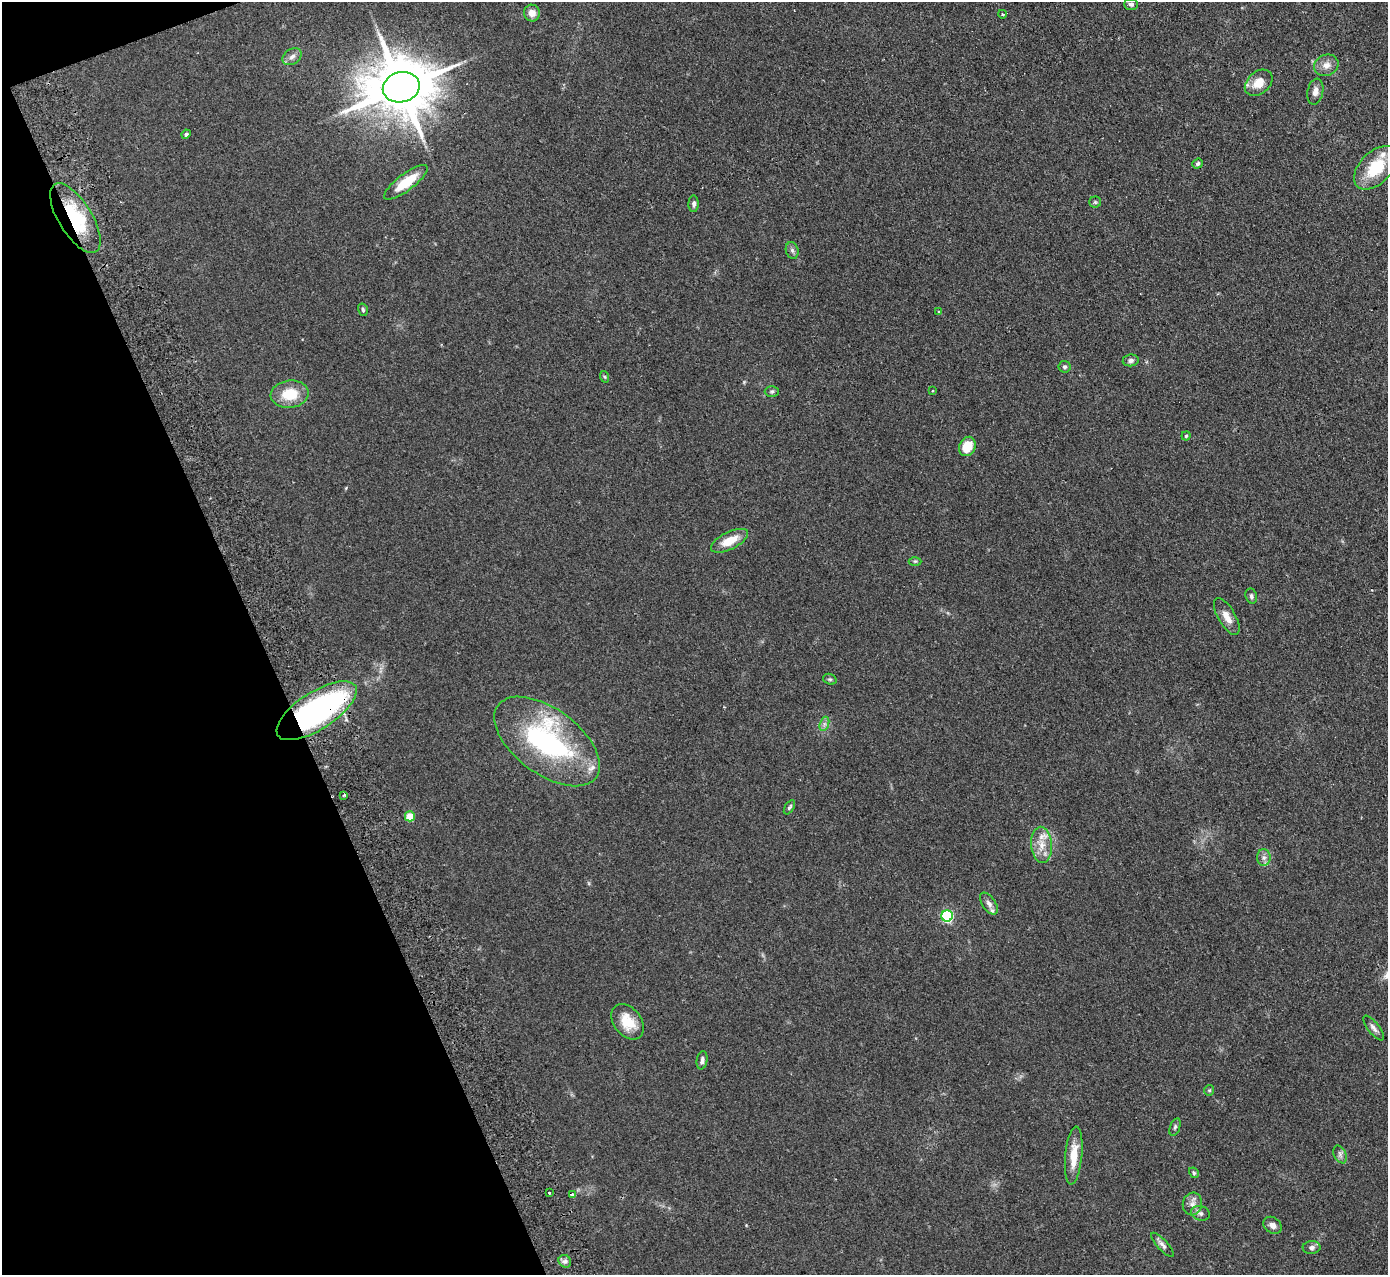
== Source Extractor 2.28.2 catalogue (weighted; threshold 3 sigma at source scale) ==
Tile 5 of 4 x 4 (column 1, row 2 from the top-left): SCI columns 56-1441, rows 2728-4000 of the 5655 x 5585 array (HDU 1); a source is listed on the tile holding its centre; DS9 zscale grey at full resolution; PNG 1390 x 1277 px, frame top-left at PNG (2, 2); each listed source drawn as its Kron ellipse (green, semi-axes under 4 px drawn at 4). Shown black and unused: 19% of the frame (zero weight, under 2 of 3 exposures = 3% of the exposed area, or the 3 px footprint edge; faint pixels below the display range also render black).
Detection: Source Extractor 2.28.2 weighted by HDU 2 'WHT'; one run over the whole footprint, this tile lists its part. Background 0.145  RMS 0.01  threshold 0.0452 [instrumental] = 3 sigma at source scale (4.5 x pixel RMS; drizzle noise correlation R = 1.50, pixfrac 1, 0.05/0.05 arcsec/px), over >= 5 px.
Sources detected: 60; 3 inside a brighter listed object's ellipse — not listed separately; the other 57 listed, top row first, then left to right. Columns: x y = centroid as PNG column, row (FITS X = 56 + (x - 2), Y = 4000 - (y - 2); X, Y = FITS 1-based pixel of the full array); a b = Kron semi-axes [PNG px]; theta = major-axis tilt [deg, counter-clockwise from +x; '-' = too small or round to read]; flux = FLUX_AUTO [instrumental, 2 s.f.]
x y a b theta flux
1131 4 7 5 -1 2.7
532 13 8 8 - 6.8
1002 14 4 3 - 0.85
292 57 10 7 36 4.6
1326 65 12 10 22 7.7
1259 83 15 11 40 14
401 87 19 15 13 7300
1315 92 13 8 78 5.3
186 134 5 4 - 2.3
1198 164 5 4 - 2
1376 168 26 16 45 37
406 182 26 8 37 26
1095 202 5 5 - 1.5
694 204 8 5 89 2.5
75 218 40 16 -59 60
792 250 8 6 -73 2.8
363 310 6 4 -74 1.7
939 312 4 4 - 1
1131 360 8 6 7 2.9
1064 367 6 5 - 2.1
605 377 6 4 -70 1.2
772 391 7 5 1 1.8
932 391 3 3 - 1.8
290 394 19 13 6 26
1186 436 4 4 - 1.2
967 446 10 8 64 21
730 541 20 8 26 18
915 561 6 4 0 1.3
1251 596 8 5 -73 2.4
1227 616 20 8 -59 10
830 679 7 5 -19 1.5
317 711 46 18 33 280
824 724 7 4 72 2.6
547 741 61 32 -37 170
344 795 3 3 - 1.5
789 807 8 4 57 1.8
410 816 5 5 - 23
1042 845 18 10 -85 13
1264 858 8 6 -90 3.7
989 904 12 6 -55 4.3
947 916 6 5 - 130
627 1022 20 13 -53 21
1374 1028 15 5 -52 4
702 1060 9 5 80 3.1
1209 1090 5 5 - 1.3
1175 1127 9 5 72 2
1340 1154 9 6 -64 3.2
1074 1156 29 8 85 19
1194 1173 5 4 - 1.6
549 1193 3 3 - 2.2
573 1195 4 4 - 3.2
1192 1204 11 9 81 5.8
1200 1213 9 7 -18 3.4
1272 1225 10 7 -38 5.1
1162 1245 15 5 -47 3.9
1312 1247 9 6 2 3.2
565 1261 7 6 - 3
Overlapping masked pixels (flux is a lower limit): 2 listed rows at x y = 75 218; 317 711